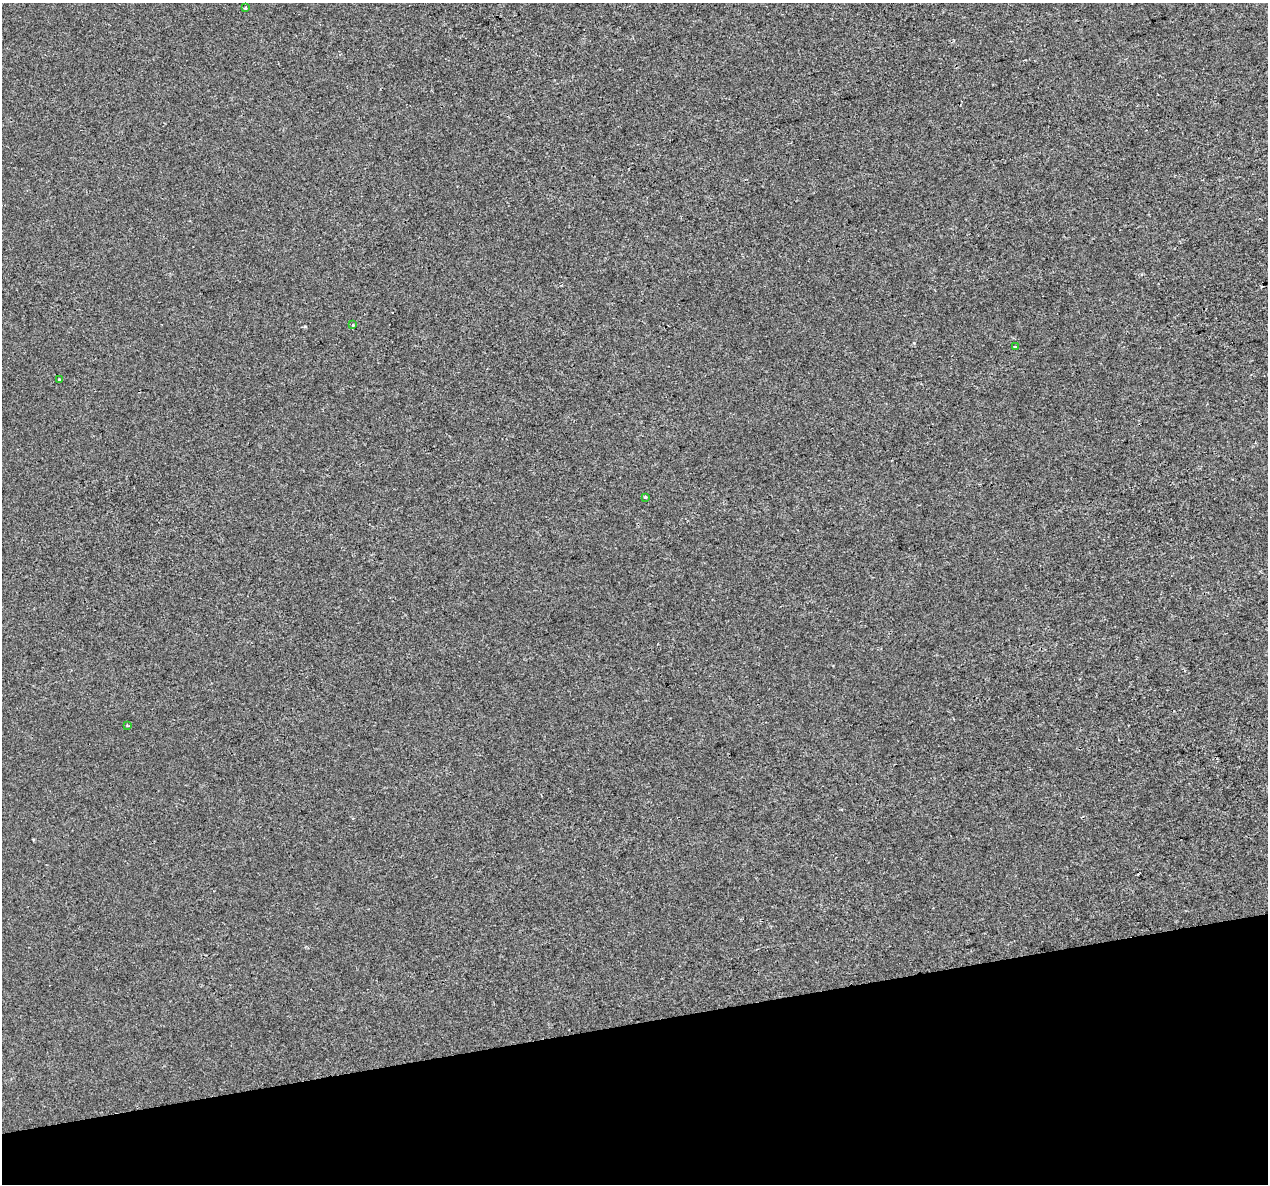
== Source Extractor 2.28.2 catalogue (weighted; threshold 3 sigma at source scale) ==
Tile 14 of 4 x 4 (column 2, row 4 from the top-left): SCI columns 1267-2532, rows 90-1271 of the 5063 x 4856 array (HDU 1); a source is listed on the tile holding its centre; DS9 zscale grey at full resolution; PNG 1270 x 1186 px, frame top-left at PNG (2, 3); each listed source drawn as its Kron ellipse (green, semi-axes under 4 px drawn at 4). Shown black and unused: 14% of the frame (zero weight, under 2 of 3 exposures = <1% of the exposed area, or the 3 px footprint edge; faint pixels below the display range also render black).
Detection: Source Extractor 2.28.2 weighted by HDU 2 'WHT'; one run over the whole footprint, this tile lists its part. Background -8.11e-05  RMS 0.0042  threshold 0.0191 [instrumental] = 3 sigma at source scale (4.5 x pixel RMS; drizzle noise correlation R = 1.50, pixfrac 1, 0.0396/0.0396 arcsec/px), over >= 5 px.
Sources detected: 7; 1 cosmic-ray / hot-pixel residue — neither listed nor drawn; the other 6 listed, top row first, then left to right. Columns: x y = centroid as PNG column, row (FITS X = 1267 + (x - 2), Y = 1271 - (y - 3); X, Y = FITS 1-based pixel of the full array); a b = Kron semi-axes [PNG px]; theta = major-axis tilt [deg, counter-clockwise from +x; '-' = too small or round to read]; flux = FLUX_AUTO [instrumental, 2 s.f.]
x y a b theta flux
246 8 3 3 - 0.93
353 325 3 3 - 0.34
1015 347 3 3 - 2
59 380 3 3 - 0.5
645 497 3 2 - 0.45
128 726 4 3 - 0.46